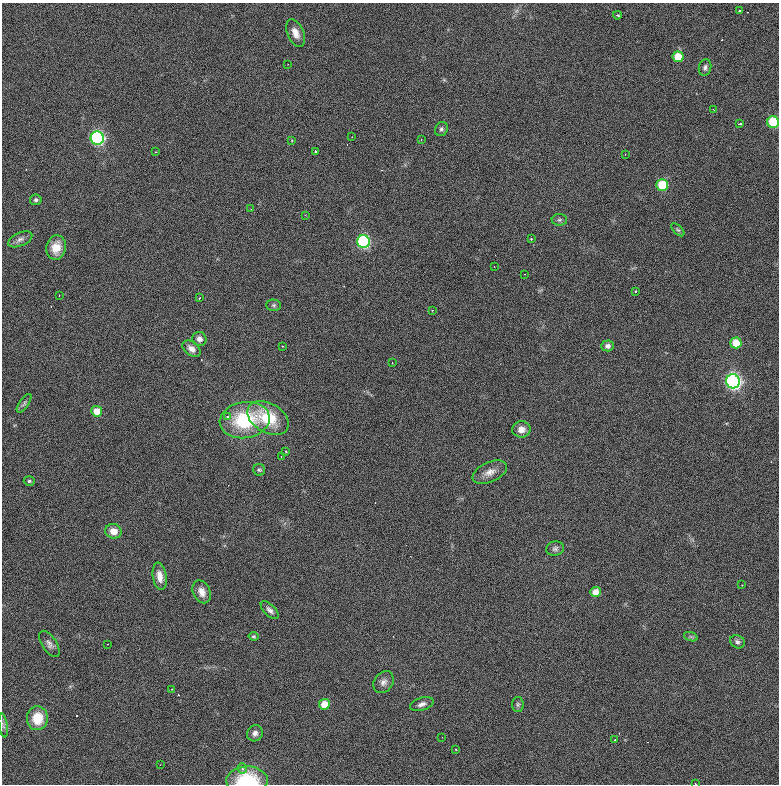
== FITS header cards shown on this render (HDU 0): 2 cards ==
NAXIS1  =                  777 / length of data axis 1
NAXIS2  =                  782 / length of data axis 2

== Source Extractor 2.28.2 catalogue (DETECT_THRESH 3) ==
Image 777 x 782 px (HDU 0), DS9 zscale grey, 1 PNG px = 1 image px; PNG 781 x 786 px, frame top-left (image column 1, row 782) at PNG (2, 3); each listed source drawn as its Kron ellipse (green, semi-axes under 4 px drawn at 4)
Background 1270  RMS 28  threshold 84.6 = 3 sigma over >= 5 px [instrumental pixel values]
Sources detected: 79; all 79 listed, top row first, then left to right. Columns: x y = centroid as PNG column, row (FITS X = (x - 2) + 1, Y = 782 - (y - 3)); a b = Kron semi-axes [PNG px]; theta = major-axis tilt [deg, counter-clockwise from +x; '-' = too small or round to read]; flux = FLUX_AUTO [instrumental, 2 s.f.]
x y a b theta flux
739 11 3 3 - 4900
617 15 4 3 - 7900
295 33 14 8 -66 16000
678 57 5 5 - 38000
288 64 2 2 - 1200
705 67 8 6 76 5800
714 110 3 2 - 900
773 122 6 6 - 100000
740 124 4 2 - 2200
441 129 7 6 - 4700
352 137 2 2 - 1200
97 138 6 6 - 390000
421 139 2 2 - 1700
292 141 3 2 - 2700
156 152 2 2 - 1300
316 152 3 3 - 4000
625 154 2 2 - 1100
662 185 6 5 - 79000
36 200 6 5 - 4200
251 209 2 2 - 1000
305 215 2 2 - 1200
559 220 8 6 0 4100
678 230 8 4 -44 3100
20 239 13 6 23 8200
531 239 2 2 - 8600
363 242 6 6 - 310000
56 248 12 9 78 27000
494 266 2 2 - 1000
524 274 3 2 - 1900
636 291 3 2 - 2800
59 296 2 2 - 1800
199 298 4 3 - 1400
274 305 7 5 -1 4200
433 310 2 2 - 1600
199 339 7 6 - 9100
736 343 5 5 - 44000
283 346 2 2 - 1200
608 346 6 5 - 7700
191 349 10 6 -38 11000
392 363 3 2 - 2000
733 381 7 7 - 640000
24 403 11 4 54 5100
97 411 5 5 - 28000
228 417 4 3 - 5400
268 418 22 14 -29 81000
245 420 25 18 9 130000
521 429 9 8 - 16000
286 451 3 2 - 2100
281 457 3 2 - 10000
259 470 6 5 - 3300
490 472 18 10 24 18000
29 481 5 4 - 3400
113 531 8 7 - 19000
555 549 9 7 12 6000
160 576 14 7 -81 16000
742 585 3 2 - 1400
202 592 12 8 -65 15000
595 592 5 5 - 21000
270 610 11 5 -44 7200
253 636 5 4 - 2600
691 637 7 4 -19 3400
737 642 8 6 -30 5500
49 644 15 7 -56 8600
108 644 3 2 - 3600
383 682 12 9 54 9800
171 689 3 2 - 1000
324 704 5 5 - 32000
422 704 12 6 17 8400
518 704 7 6 - 4000
37 718 12 10 86 48000
3 725 12 3 -81 4600
255 733 8 7 - 7700
442 737 2 2 - 850
615 740 4 3 - 3500
456 749 3 3 - 1700
160 765 2 2 - 1100
242 768 5 4 - 3500
247 781 21 14 1 94000
695 784 3 2 - 1500
At the frame edge (FLAGS 8, measured only in part): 3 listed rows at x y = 773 122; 247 781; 695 784